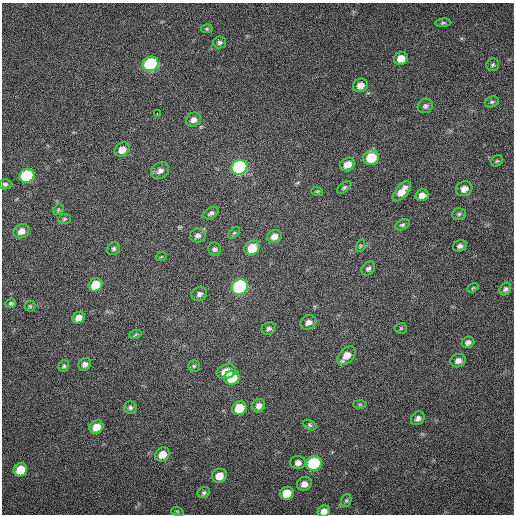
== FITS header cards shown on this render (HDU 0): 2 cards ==
NAXIS1  =                  512 / Axis length
NAXIS2  =                  512 / Axis length

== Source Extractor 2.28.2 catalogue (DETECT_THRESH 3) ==
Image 512 x 512 px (HDU 0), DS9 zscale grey, 1 PNG px = 1 image px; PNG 516 x 516 px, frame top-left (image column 1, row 512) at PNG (2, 3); each listed source drawn as its Kron ellipse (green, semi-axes under 4 px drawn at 4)
Background 87.2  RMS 6.4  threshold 19.1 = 3 sigma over >= 5 px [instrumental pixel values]
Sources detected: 78; all 78 listed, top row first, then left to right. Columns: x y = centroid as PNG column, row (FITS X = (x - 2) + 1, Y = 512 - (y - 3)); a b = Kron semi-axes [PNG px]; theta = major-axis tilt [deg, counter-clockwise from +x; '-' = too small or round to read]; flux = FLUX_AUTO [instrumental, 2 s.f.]
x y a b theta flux
443 23 8 4 7 660
207 29 6 4 7 510
220 42 6 6 - 980
401 58 7 6 - 5200
150 64 8 7 - 48000
493 65 6 6 - 870
360 85 7 6 - 3000
492 102 7 5 19 850
425 106 8 7 - 1200
157 114 2 2 - 280
193 120 7 6 - 2200
122 150 8 7 - 3900
371 158 8 7 - 12000
497 161 6 5 - 580
347 164 8 6 32 4200
239 167 8 7 - 64000
160 171 10 7 34 2100
27 176 8 7 - 32000
5 184 6 5 - 880
344 187 8 4 37 770
464 189 8 7 - 2800
317 191 6 4 -17 520
402 191 12 6 50 4500
422 195 7 5 16 2200
58 210 6 4 47 520
211 213 8 5 31 1200
459 214 7 6 - 910
64 219 6 5 - 600
402 225 7 5 27 850
21 231 8 6 31 3000
234 233 7 4 44 680
198 236 8 7 - 1600
274 236 7 6 - 2600
360 246 6 4 72 590
460 246 7 5 23 1200
252 248 8 7 - 8100
114 249 7 6 - 960
214 249 7 6 - 1000
161 257 6 3 19 440
368 268 7 6 - 1100
95 285 7 6 - 9100
240 287 8 7 - 62000
473 288 6 4 32 550
505 289 7 5 55 1100
199 294 8 7 - 1600
11 303 5 4 - 750
30 306 5 5 - 590
79 318 6 5 - 3100
308 322 8 7 - 1900
401 328 5 5 - 610
269 329 7 6 - 1200
135 335 6 4 20 540
468 342 6 5 - 1400
346 356 11 7 48 4900
458 361 8 6 22 2100
85 364 7 6 - 1700
64 366 6 5 - 720
194 366 6 6 - 740
226 371 10 7 21 5200
232 378 8 7 - 10000
360 405 6 4 -2 540
259 406 7 6 - 2000
130 408 6 6 - 990
239 408 7 6 - 9300
418 418 7 6 - 1600
310 425 7 4 -28 730
96 427 7 6 - 5800
162 454 8 6 40 4500
298 463 7 6 - 1900
314 463 8 7 - 33000
20 470 7 6 - 9100
219 476 7 7 - 4600
304 484 7 6 - 2500
204 493 6 5 - 960
287 493 7 6 - 7600
346 500 7 5 70 770
177 511 6 4 -18 450
324 511 6 5 - 2600
At the frame edge (FLAGS 8, measured only in part): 1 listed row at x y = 324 511